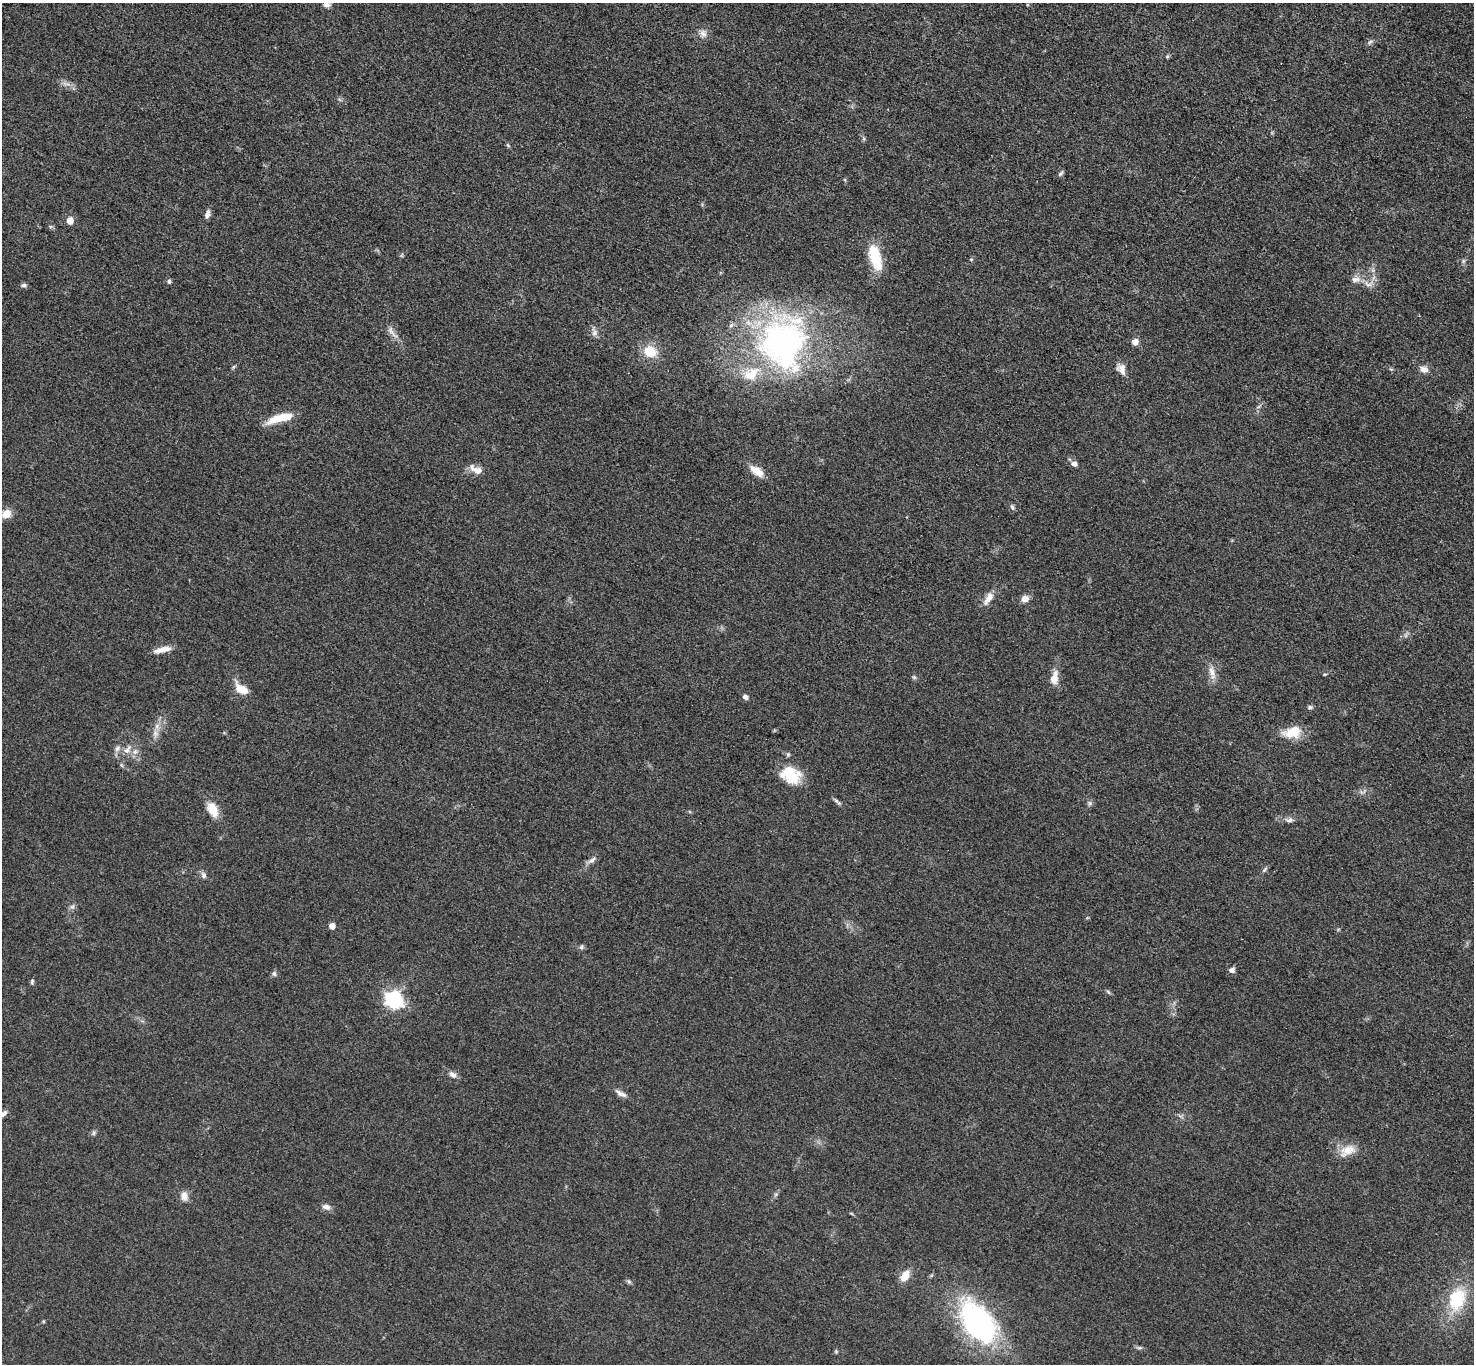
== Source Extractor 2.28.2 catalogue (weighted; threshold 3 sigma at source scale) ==
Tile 10 of 4 x 4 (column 2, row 3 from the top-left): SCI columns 1485-2956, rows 1525-2886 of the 5910 x 5915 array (HDU 1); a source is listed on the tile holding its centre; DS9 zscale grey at full resolution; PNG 1476 x 1366 px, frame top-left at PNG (2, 3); no overlay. Nothing masked; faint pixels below the display range render black.
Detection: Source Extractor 2.28.2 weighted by HDU 2 'WHT'; one run over the whole footprint, this tile lists its part. Background 0.053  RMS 0.0057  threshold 0.0257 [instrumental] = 3 sigma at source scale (4.5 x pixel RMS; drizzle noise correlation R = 1.50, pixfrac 1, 0.05/0.05 arcsec/px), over >= 5 px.
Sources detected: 78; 1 too faint to see at this stretch — not listed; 3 inside a brighter listed object's ellipse — not listed separately; the other 74 listed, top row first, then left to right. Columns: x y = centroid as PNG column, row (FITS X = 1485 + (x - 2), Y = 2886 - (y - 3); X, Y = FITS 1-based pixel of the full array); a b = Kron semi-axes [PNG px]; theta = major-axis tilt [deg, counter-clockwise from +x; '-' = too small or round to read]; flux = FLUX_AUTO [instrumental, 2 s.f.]
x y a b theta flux
326 4 9 7 -13 2.2
703 33 11 8 -38 3
1167 57 5 5 - 0.77
864 139 6 4 -72 0.85
508 145 7 3 -53 0.74
1060 174 9 4 45 1
207 214 11 6 73 2.3
70 221 5 5 - 7.2
875 257 31 12 -73 21
1463 261 7 4 89 1.1
1356 279 14 8 4 3.7
169 281 6 5 - 1.1
1368 284 13 6 -26 3.1
24 285 7 6 - 1.4
392 332 25 6 -54 3.9
594 333 10 7 59 2.4
1135 342 7 7 - 3.5
783 343 71 61 89 170
650 351 12 11 - 13
233 367 6 4 70 0.8
1122 368 16 9 -4 3.6
1424 369 10 8 -19 3.4
280 418 32 8 16 12
1074 464 6 6 - 2.3
477 470 17 10 -11 5.1
756 471 19 9 -35 6.7
1012 507 9 4 -65 1.2
6 514 11 9 33 6
988 598 21 8 55 5.3
1025 599 8 7 - 4.2
162 650 22 6 12 5.2
1212 672 20 7 -75 4.8
1325 674 5 3 - 0.54
914 677 6 5 - 0.95
1054 678 17 9 76 6.4
241 689 16 9 -34 8.3
745 697 6 5 - 2
1310 707 7 5 9 1.2
157 726 8 7 - 2.7
1292 732 20 12 17 13
117 748 9 7 46 2.3
127 749 15 7 54 3.8
135 752 8 7 - 2.4
788 754 6 5 - 0.99
791 775 24 18 -27 19
837 801 14 4 -46 1.5
1090 803 6 6 - 1.2
213 810 18 11 -63 8.8
1290 820 10 6 10 2
592 860 14 6 36 2.5
1265 869 9 3 60 1
204 875 9 7 -70 2
72 907 7 4 1 1.2
332 926 5 4 - 5.9
581 947 7 6 - 1.3
1232 970 7 6 - 2
274 974 7 6 - 1.4
32 981 7 4 74 1
1108 992 8 3 -45 0.82
394 1000 7 7 - 210
453 1075 11 7 -30 2.7
621 1094 17 6 -27 3
3 1113 11 6 41 2.2
94 1133 7 4 89 1
1348 1150 24 13 26 8.5
184 1196 13 9 -85 3.7
326 1207 11 7 -15 2.6
851 1213 6 3 -19 0.57
905 1275 12 8 55 7.4
629 1281 7 5 -22 1.1
1457 1299 26 18 71 28
978 1323 48 28 -53 120
1139 1348 7 4 17 0.91
836 1351 5 5 - 0.73
Isophote crosses this tile's border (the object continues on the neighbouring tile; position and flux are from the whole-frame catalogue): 2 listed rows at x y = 326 4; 3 1113